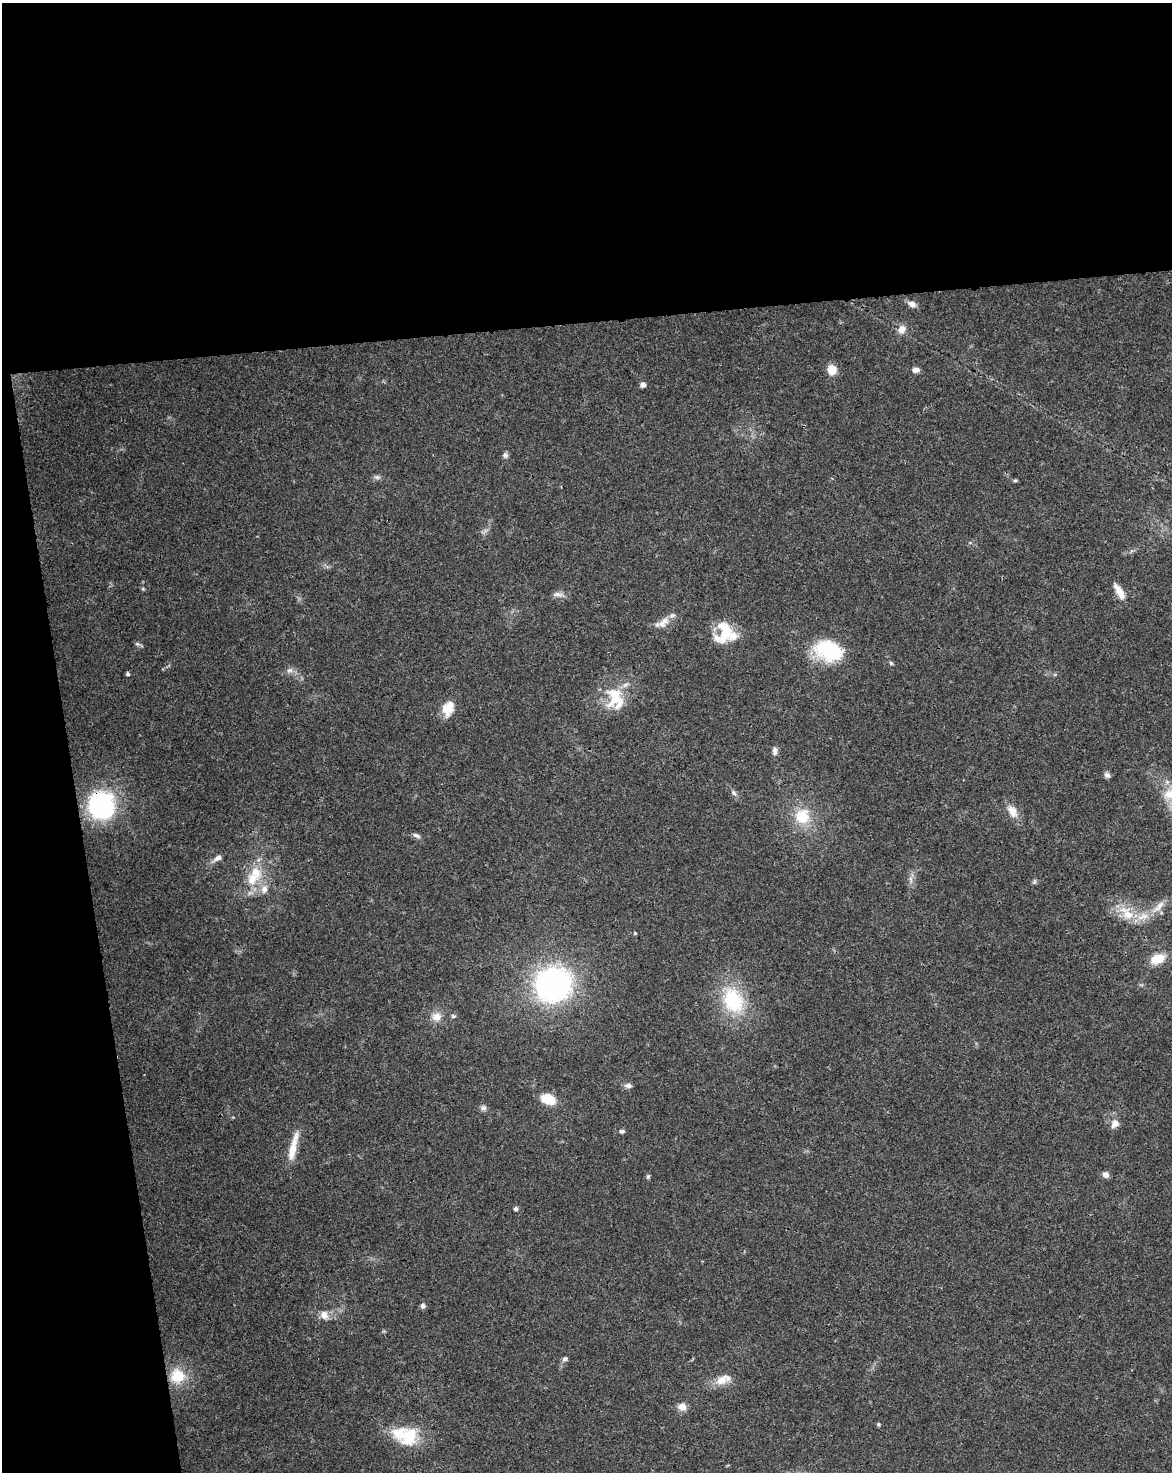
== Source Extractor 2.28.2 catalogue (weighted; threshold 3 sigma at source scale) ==
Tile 1 of 4 x 3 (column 1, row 1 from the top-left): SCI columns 56-1225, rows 3008-4477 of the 4791 x 4502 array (HDU 1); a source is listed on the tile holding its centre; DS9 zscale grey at full resolution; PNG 1174 x 1474 px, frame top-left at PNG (2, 3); no overlay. Shown black and unused: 28% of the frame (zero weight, under 3 of 4 exposures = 5% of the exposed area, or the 3 px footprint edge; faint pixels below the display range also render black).
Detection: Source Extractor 2.28.2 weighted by HDU 2 'WHT'; one run over the whole footprint, this tile lists its part. Background 0.0306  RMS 0.0036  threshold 0.0162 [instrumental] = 3 sigma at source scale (4.5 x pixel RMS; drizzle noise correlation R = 1.50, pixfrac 1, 0.0396/0.0396 arcsec/px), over >= 5 px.
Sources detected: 63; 7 inside a brighter listed object's ellipse — not listed separately; the other 56 listed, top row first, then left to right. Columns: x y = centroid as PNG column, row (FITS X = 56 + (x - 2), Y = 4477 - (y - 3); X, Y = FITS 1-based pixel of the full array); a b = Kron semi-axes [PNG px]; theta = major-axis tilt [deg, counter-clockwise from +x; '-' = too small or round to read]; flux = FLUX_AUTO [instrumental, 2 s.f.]
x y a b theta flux
912 304 10 7 -19 1.9
902 329 10 8 61 2.7
832 370 9 8 - 5.5
916 370 9 6 1 1.6
643 385 5 5 - 1.9
505 455 8 7 - 1
377 477 9 6 -9 1
1015 480 5 4 - 0.51
143 589 6 4 -45 0.45
1119 592 21 7 -59 4.2
558 594 16 7 -7 1.8
665 621 12 9 21 3.2
724 633 27 20 72 13
137 644 7 5 -2 0.74
828 650 36 25 -21 22
891 663 6 5 - 0.54
290 670 10 6 17 1.4
128 674 5 5 - 0.6
614 696 36 22 84 14
446 709 19 15 -52 5.2
775 751 11 6 89 1.4
1107 775 8 7 - 1.2
734 793 9 6 -51 1.1
102 805 25 25 - 54
1012 811 19 11 -57 4.3
802 816 14 14 - 12
416 835 11 6 -22 1.2
217 858 16 7 32 1.9
255 872 23 15 -50 8.6
911 880 12 3 -80 1.2
1034 882 8 4 55 0.65
1159 907 24 8 44 4.4
1127 913 27 14 -44 9
635 933 4 4 - 0.44
1158 959 19 11 23 6.1
553 985 32 30 25 90
733 1000 30 21 -63 25
453 1016 6 5 - 0.67
436 1017 13 12 - 3.7
628 1086 10 6 -4 1.3
548 1099 16 10 -21 7.9
483 1108 8 7 - 1.2
1115 1123 10 8 57 2.9
622 1131 7 5 -3 0.8
293 1147 39 8 77 7.1
1106 1175 6 6 - 2
648 1176 7 5 63 0.59
516 1209 4 4 - 1.1
423 1306 6 6 - 1.2
324 1315 12 10 -58 3
565 1359 7 5 31 1
177 1376 15 15 - 11
721 1380 19 12 16 4.7
682 1407 9 8 - 3.1
878 1424 5 5 - 0.49
406 1435 34 22 -10 18
Overlapping masked pixels (flux is a lower limit): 1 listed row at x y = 102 805